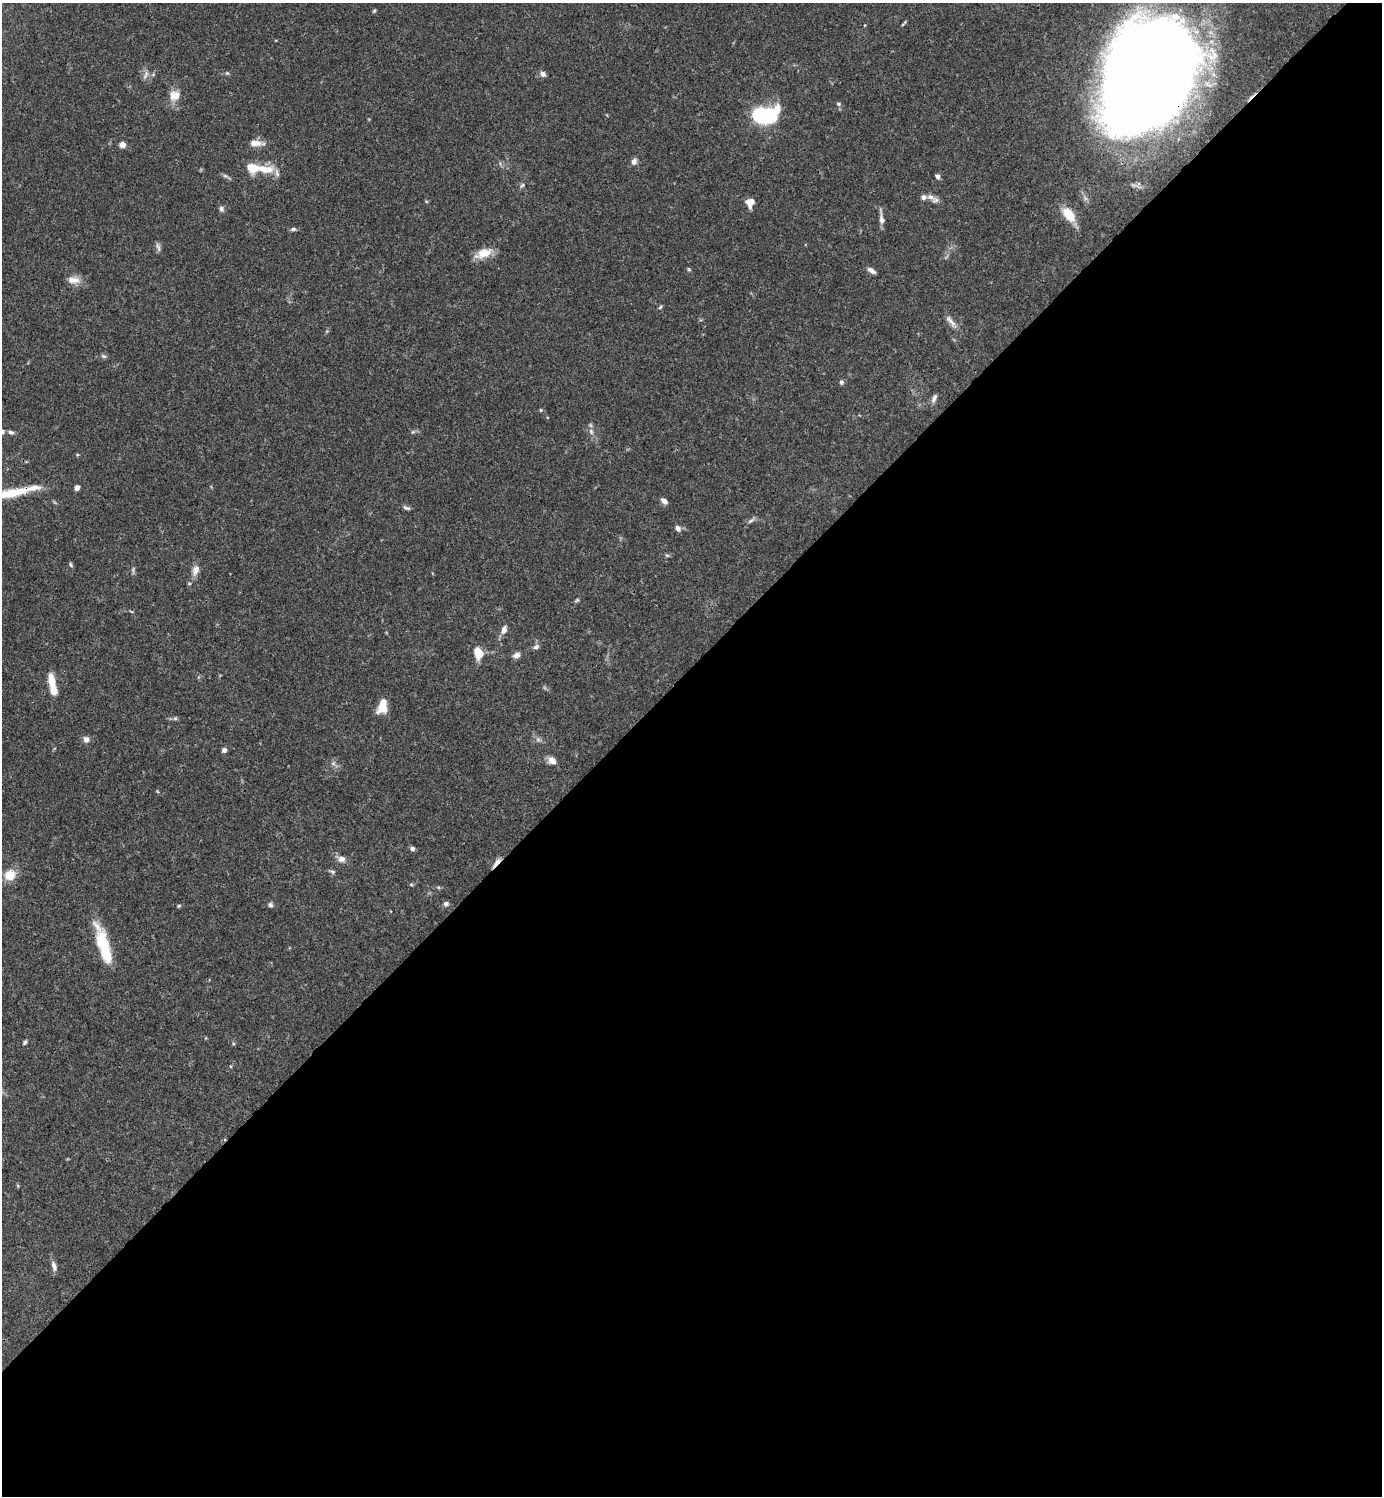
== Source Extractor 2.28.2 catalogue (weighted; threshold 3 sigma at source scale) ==
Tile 15 of 4 x 4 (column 3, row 4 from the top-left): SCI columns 3062-4441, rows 1-1494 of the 5979 x 5980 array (HDU 1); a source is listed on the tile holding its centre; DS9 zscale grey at full resolution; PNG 1384 x 1498 px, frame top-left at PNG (2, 3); no overlay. Shown black and unused: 55% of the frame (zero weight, under 3 of 4 exposures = <1% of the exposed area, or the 3 px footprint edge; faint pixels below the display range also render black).
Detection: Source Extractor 2.28.2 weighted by HDU 2 'WHT'; one run over the whole footprint, this tile lists its part. Background 0.0656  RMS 0.0031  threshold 0.0141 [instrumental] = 3 sigma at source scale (4.5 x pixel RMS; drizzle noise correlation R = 1.50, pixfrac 1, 0.05/0.05 arcsec/px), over >= 5 px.
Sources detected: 76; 1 too faint to see at this stretch — not listed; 5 inside a brighter listed object's ellipse — not listed separately; the other 70 listed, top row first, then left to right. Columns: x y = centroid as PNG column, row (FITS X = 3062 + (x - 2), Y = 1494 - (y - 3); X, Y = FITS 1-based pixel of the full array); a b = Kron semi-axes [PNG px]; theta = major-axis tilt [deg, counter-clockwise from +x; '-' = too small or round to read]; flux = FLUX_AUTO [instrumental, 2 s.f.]
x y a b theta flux
374 11 6 4 62 0.41
904 23 10 3 49 0.45
227 73 6 5 - 0.46
543 74 7 6 - 1.2
146 75 13 5 67 1.2
1148 75 88 65 61 750
175 95 15 14 - 3.8
838 104 7 5 -22 0.54
764 115 16 10 4 48
255 143 16 8 -2 2.9
122 145 7 6 - 1.6
634 161 8 7 - 1.3
264 169 27 11 -4 6.9
937 176 5 4 - 1
522 185 8 5 40 0.63
930 197 14 7 -26 2
426 201 5 3 - 0.31
750 202 9 8 - 3.2
221 209 8 6 -74 0.85
1069 215 21 11 -50 5.7
881 218 19 5 -83 1.8
293 229 8 5 0 0.69
158 247 12 5 -71 0.96
483 253 22 11 22 5
689 269 5 4 - 0.43
871 270 10 5 -33 1.4
73 280 17 9 -1 2.8
660 307 6 4 47 0.46
951 321 21 6 -50 2
103 356 8 5 -26 0.61
841 382 6 6 - 0.69
934 398 12 5 68 1.2
541 410 5 3 - 0.3
591 431 9 6 -64 1.3
11 432 8 5 -14 0.96
412 432 6 3 70 0.39
77 487 6 5 - 1.3
18 492 26 11 7 6.6
664 501 8 5 -44 1.5
406 508 10 5 -18 0.8
751 521 12 4 32 0.91
678 528 8 6 -61 1.2
667 555 6 4 -2 0.49
70 564 6 4 -59 0.55
196 570 16 9 68 2.3
577 600 8 4 36 0.48
504 630 10 6 68 1.8
536 647 8 6 33 0.95
478 653 10 7 -75 6.9
516 655 9 7 19 1.4
52 682 18 8 -79 5.4
382 706 14 8 75 6.2
175 718 6 5 - 0.55
86 739 8 7 - 1.5
224 750 5 5 - 1
552 761 10 8 -40 2.3
333 763 6 6 - 0.83
412 848 6 5 - 0.83
341 859 10 8 1 1.7
496 862 16 4 50 1.7
332 872 9 4 -12 0.65
10 875 11 10 - 5.6
411 884 6 4 -1 0.37
438 887 6 4 -19 0.44
446 904 7 6 - 0.85
270 905 7 6 - 0.77
179 906 5 4 - 0.38
103 944 41 14 -73 13
25 1042 7 4 58 0.58
54 1266 14 6 -73 1.6
Overlapping masked pixels (flux is a lower limit): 4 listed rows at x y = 1148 75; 264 169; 18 492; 496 862